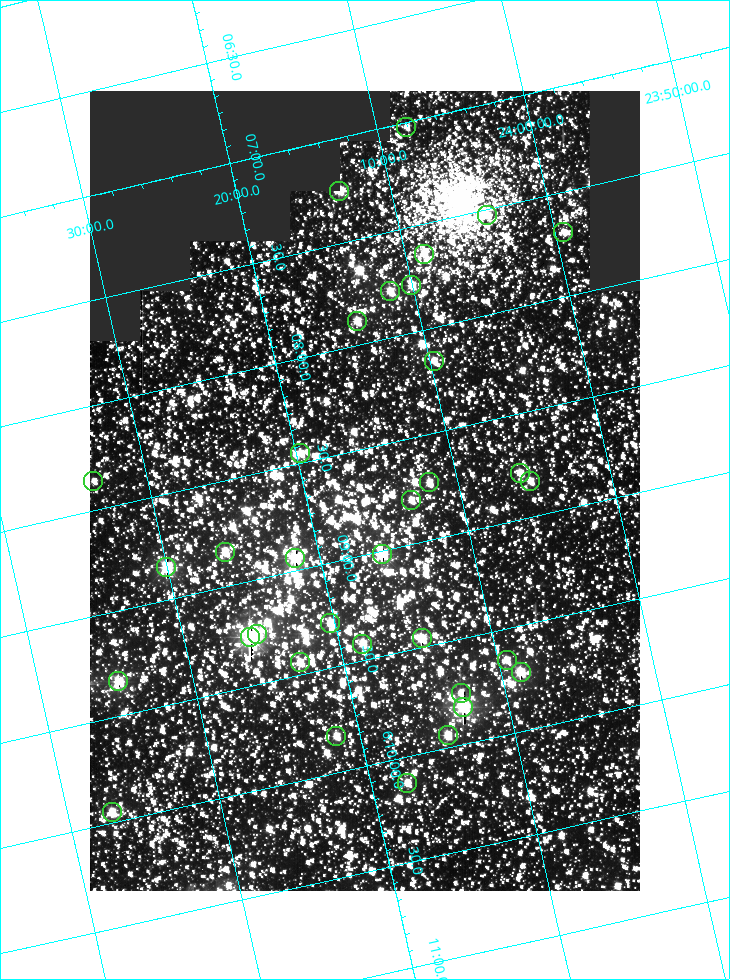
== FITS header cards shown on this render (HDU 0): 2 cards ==
NAXIS1  =                  550
NAXIS2  =                  800

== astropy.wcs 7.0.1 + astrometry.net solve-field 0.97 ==
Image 550 x 800 px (HDU 0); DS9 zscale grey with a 90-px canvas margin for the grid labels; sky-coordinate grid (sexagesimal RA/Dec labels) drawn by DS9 from the SOLVED WCS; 34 Tycho-2 reference stars matched to detected sources circled (green)
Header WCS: RA---TAN/DEC--TAN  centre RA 06:08:42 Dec +24:16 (92.17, +24.27 deg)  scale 3.98 arcsec/px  FOV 36.4' x 53.0'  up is -103 deg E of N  parity normal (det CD < 0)
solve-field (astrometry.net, Tycho-2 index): VERIFIED the header's WCS against the Tycho-2 star catalogue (verified at 3 index scales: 19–34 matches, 0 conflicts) and refined it, rather than solving blind
Solved WCS: RA---TAN-SIP/DEC--TAN-SIP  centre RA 06:08:42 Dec +24:16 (92.17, +24.27 deg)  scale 3.97 arcsec/px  FOV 36.4' x 53.0'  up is -103 deg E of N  parity normal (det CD < 0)
The solver's refit moves the header's centre by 0.35 arcsec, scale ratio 0.9998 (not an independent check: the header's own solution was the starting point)
Tycho-2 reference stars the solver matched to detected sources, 34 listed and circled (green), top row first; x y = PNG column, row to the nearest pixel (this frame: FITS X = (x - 90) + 1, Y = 800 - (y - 91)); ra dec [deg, ICRS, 3 dp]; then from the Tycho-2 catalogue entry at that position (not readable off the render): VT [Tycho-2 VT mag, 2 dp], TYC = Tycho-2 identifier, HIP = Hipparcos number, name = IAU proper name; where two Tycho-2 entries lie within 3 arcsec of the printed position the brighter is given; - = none
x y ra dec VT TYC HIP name
406 127 91.756 +24.135 11.55 1864-383-1 - -
339 191 91.813 +24.222 9.50 1864-951-1 - -
487 215 91.882 +24.069 10.67 1864-1197-1 - -
563 232 91.922 +23.991 11.04 1864-773-1 - -
424 254 91.910 +24.147 9.81 1864-677-1 - -
411 285 91.945 +24.168 9.83 1864-545-1 - -
390 291 91.946 +24.193 9.49 1864-879-1 - -
357 321 91.972 +24.235 9.87 1864-607-1 - -
434 361 92.040 +24.163 9.97 1864-387-1 - -
300 453 92.113 +24.329 10.09 1877-692-1 - -
520 473 92.195 +24.097 9.91 1877-1306-1 - -
93 481 92.090 +24.558 11.22 1868-1493-1 - -
530 481 92.208 +24.088 10.02 1877-898-1 - -
429 482 92.182 +24.197 9.90 1877-42-1 - -
411 500 92.198 +24.221 10.14 1877-234-1 - -
225 552 92.210 +24.434 9.33 1881-345-1 - -
382 554 92.254 +24.266 8.73 1877-224-1 - -
295 558 92.236 +24.360 8.19 1877-300-1 29148 -
166 567 92.212 +24.501 8.67 1881-93-1 - -
330 623 92.321 +24.338 9.42 1877-884-1 - -
257 634 92.315 +24.419 9.14 1881-15-1 - -
250 637 92.316 +24.428 7.55 1881-1595-1 - -
422 638 92.364 +24.244 8.80 1877-1589-1 - -
362 644 92.355 +24.308 9.21 1877-702-1 - -
507 660 92.412 +24.157 10.23 1877-766-1 - -
300 662 92.360 +24.380 9.69 1881-496-1 - -
521 672 92.431 +24.145 8.75 1877-16-1 - -
118 681 92.334 +24.580 8.60 1881-81-1 - -
461 693 92.439 +24.215 10.07 1877-154-1 - -
463 707 92.456 +24.215 7.57 1877-1484-1 - -
448 735 92.485 +24.239 9.49 1877-1276-1 - -
336 736 92.457 +24.359 9.75 1877-1432-1 - -
407 783 92.531 +24.294 10.40 1877-334-1 - -
112 812 92.487 +24.619 9.38 1881-1542-1 - -